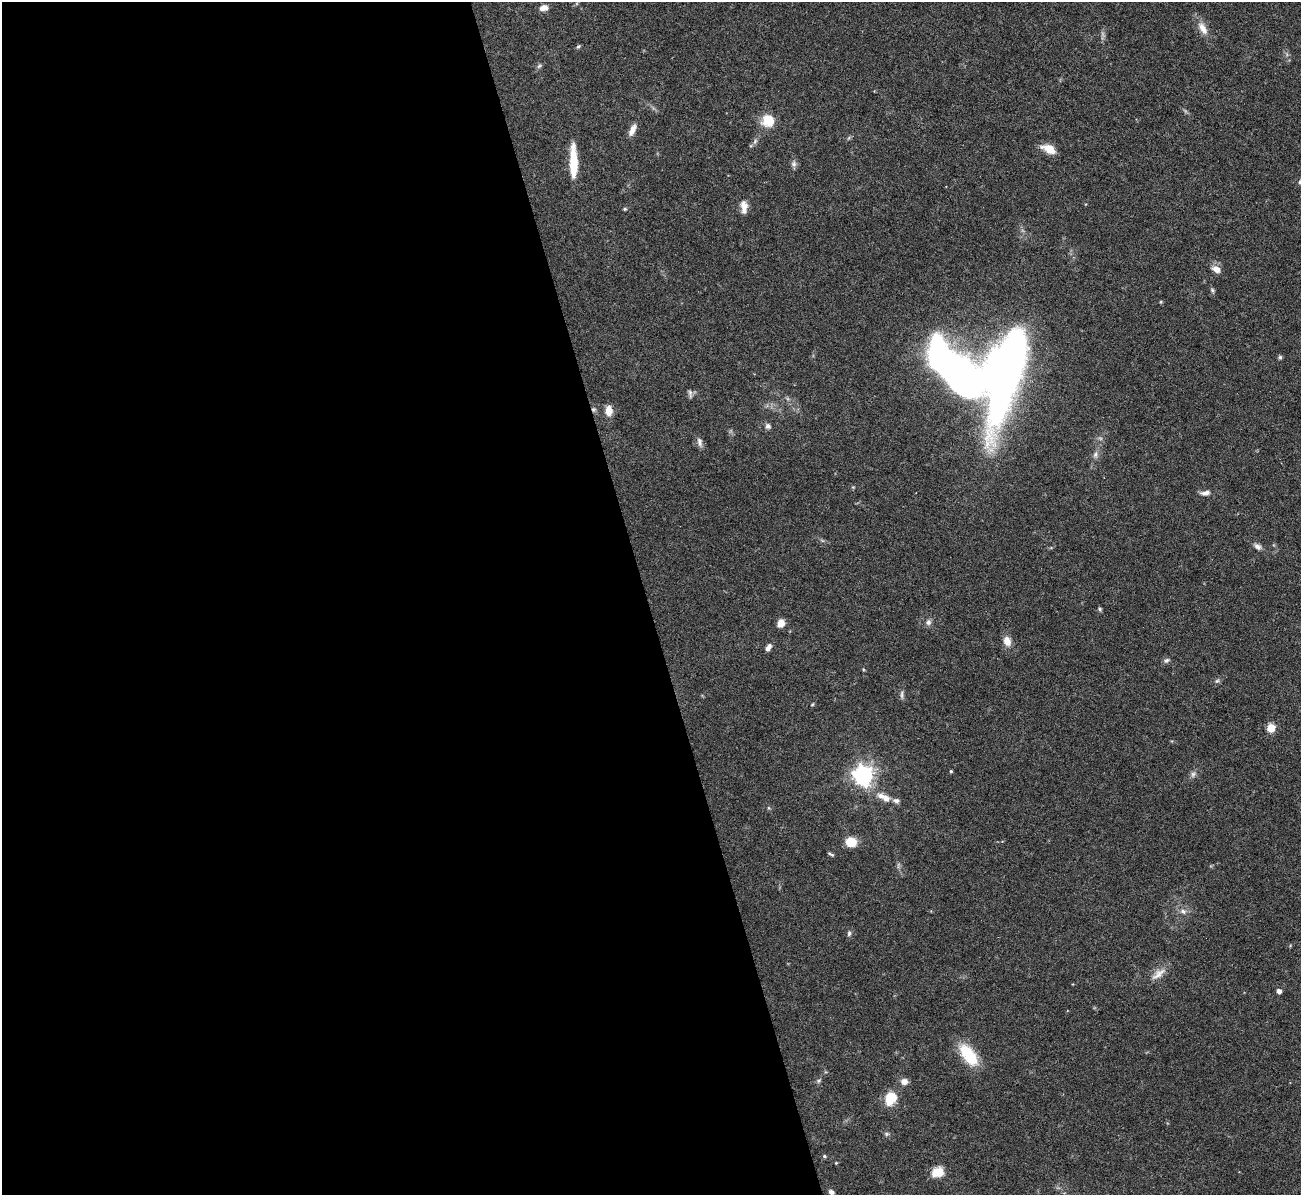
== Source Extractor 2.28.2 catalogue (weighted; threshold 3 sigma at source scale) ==
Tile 9 of 4 x 4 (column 1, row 3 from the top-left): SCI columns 1-1299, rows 1338-2530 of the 5198 x 5182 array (HDU 1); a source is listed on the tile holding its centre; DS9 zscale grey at full resolution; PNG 1303 x 1197 px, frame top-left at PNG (2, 2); no overlay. Shown black and unused: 50% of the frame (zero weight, under 3 of 6 exposures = <1% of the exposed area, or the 3 px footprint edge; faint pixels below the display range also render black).
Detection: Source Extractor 2.28.2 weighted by HDU 2 'WHT'; one run over the whole footprint, this tile lists its part. Background 0.09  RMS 0.0033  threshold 0.0134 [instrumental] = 3 sigma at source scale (4.09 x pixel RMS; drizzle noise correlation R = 1.36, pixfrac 0.8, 0.05/0.05 arcsec/px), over >= 5 px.
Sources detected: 58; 1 too faint to see at this stretch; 1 inside a brighter object's white glare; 2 cosmic-ray / hot-pixel residue — not listed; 1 inside a brighter listed object's ellipse — not listed separately; the other 53 listed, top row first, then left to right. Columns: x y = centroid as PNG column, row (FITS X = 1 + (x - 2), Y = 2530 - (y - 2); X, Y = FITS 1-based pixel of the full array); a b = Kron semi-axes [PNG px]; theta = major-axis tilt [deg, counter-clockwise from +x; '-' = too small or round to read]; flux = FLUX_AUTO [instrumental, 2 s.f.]
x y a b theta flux
544 8 8 6 10 2.2
1203 28 19 9 -59 3.3
578 46 6 5 - 0.48
539 66 7 4 45 0.57
768 121 14 14 - 6
632 130 15 6 63 2.3
755 141 8 4 47 0.77
1049 149 13 7 -24 5.5
573 161 34 7 -89 9.1
794 164 10 7 -81 0.99
744 207 16 8 -87 2.5
625 209 5 4 - 0.39
1216 269 11 8 -34 2.3
1212 290 7 5 -61 0.55
1280 357 5 5 - 0.5
1006 366 92 31 76 210
690 394 12 5 -80 0.8
609 411 11 7 88 3.5
768 426 8 7 - 0.95
700 442 12 7 -77 1.3
1095 454 9 7 66 1.2
1205 493 13 6 7 1.6
1258 547 11 7 -34 1.2
1100 609 6 5 - 0.52
928 622 9 7 76 1.1
781 623 8 7 - 2.8
1007 641 14 10 -75 2.5
768 647 9 5 58 1.4
1166 660 8 6 22 0.79
1217 681 6 4 40 0.57
902 694 13 4 90 0.85
812 704 6 3 45 0.3
1271 728 5 5 - 10
951 771 4 4 - 0.39
1193 774 9 6 74 0.97
863 776 7 7 - 180
886 798 11 9 -49 2.1
896 801 9 7 -18 1.1
851 842 9 7 -16 7.7
831 854 8 3 -29 0.5
1183 911 9 7 -21 1.4
849 933 7 5 80 0.68
1158 974 24 9 39 3.1
1279 991 4 4 - 1.5
968 1055 28 13 -53 12
819 1080 7 4 45 0.6
904 1082 8 7 - 1.9
891 1098 13 10 59 8.4
887 1134 6 5 - 0.56
824 1156 5 4 - 0.47
836 1163 4 4 - 0.27
937 1172 13 10 20 4.8
831 1192 6 5 - 1